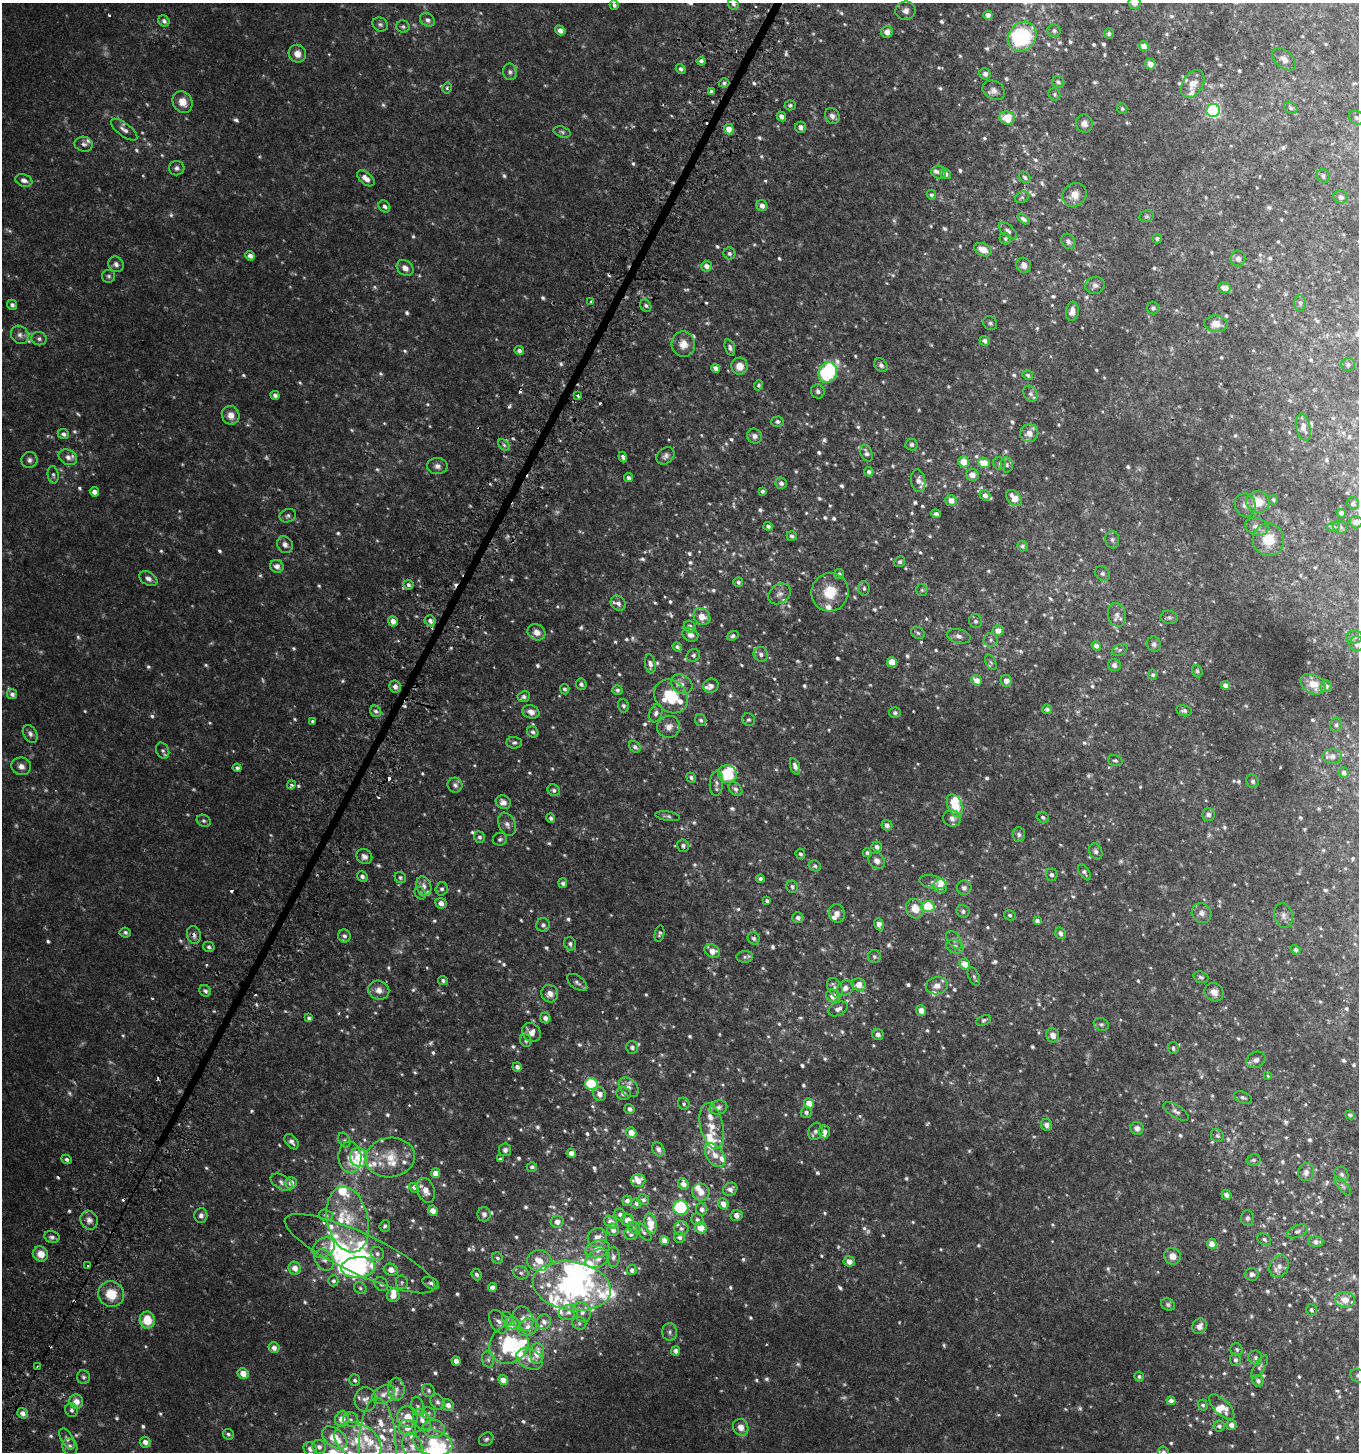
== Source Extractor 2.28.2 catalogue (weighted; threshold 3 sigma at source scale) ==
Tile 7 of 4 x 4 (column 3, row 2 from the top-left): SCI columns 3036-4392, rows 2963-4412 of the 6001 x 5912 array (HDU 1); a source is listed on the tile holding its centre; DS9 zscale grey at full resolution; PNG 1361 x 1454 px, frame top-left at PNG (2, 3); each listed source drawn as its Kron ellipse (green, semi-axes under 4 px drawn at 4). Shown black and unused: <1% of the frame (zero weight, under 2 of 3 exposures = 3% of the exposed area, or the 3 px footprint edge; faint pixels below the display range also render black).
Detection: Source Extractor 2.28.2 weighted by HDU 2 'WHT'; one run over the whole footprint, this tile lists its part. Background 0.0457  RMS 0.0076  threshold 0.034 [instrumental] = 3 sigma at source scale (4.5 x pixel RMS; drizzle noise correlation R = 1.50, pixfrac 1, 0.0396/0.0396 arcsec/px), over >= 5 px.
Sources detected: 1226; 81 too faint to see at this stretch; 7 inside a brighter object's white glare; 23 cosmic-ray / hot-pixel residue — neither listed nor drawn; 80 inside a brighter listed object's ellipse — not listed separately; of the other 1035, all 500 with FLUX_AUTO >= 1.56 (the completeness limit of this list) listed and drawn (535 fainter detections not listed), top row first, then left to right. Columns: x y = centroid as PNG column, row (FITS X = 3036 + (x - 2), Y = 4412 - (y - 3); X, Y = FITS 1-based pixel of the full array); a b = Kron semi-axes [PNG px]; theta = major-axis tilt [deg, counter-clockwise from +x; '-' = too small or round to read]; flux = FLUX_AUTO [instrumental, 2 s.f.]
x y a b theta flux
1134 3 6 6 - 3.4
733 4 6 5 - 1.9
614 5 5 4 - 2.1
906 11 10 9 - 4.1
988 15 4 4 - 3.8
427 20 8 6 -34 3
164 21 6 5 - 2.6
380 24 8 6 -29 1.9
403 27 6 6 - 1.6
560 30 5 4 - 4.1
1054 31 6 6 - 1.9
887 32 6 5 - 5.4
1109 33 5 5 - 2
1022 36 16 13 50 66
1144 46 5 4 - 7.5
297 54 9 8 - 6.1
1284 59 14 8 -41 4.3
701 61 4 4 - 3.1
1150 64 5 5 - 6.5
681 69 5 4 - 2.1
510 72 8 7 - 2.2
985 74 6 5 - 2.7
1058 82 6 5 - 2.3
724 83 5 4 - 1.6
1193 84 15 10 59 7.8
447 88 5 4 - 1.7
994 90 12 9 -30 3.9
711 91 4 3 - 2.3
1054 94 6 5 - 1.6
183 102 11 9 -58 8.5
790 105 5 5 - 1.8
1291 108 7 5 -34 1.8
1122 109 5 5 - 1.7
1213 110 7 6 - 150
832 116 8 7 - 3.5
781 117 5 4 - 3.4
1007 118 8 6 -17 17
1357 118 8 6 -29 2.3
1084 124 9 8 - 4.1
801 127 5 5 - 4.2
729 129 5 5 - 7.6
124 130 16 6 -37 4.2
562 132 9 5 -16 1.6
84 144 9 7 -9 2.8
177 168 8 7 - 2.5
939 172 7 6 - 2.5
945 174 6 5 - 2.8
1323 176 7 6 - 2.4
1025 177 6 5 - 2
366 178 10 6 -40 5.9
24 180 9 6 -19 3.7
931 195 5 4 - 1.8
1074 195 13 11 43 7.4
1022 197 7 5 27 1.6
1341 197 7 6 - 3.1
762 205 6 5 - 4.1
384 206 6 5 - 2.4
1147 216 7 5 14 1.6
1023 219 7 4 -34 2.3
1008 231 11 5 -42 2.8
1005 239 6 5 - 1.6
1157 239 5 5 - 1.6
1068 241 8 6 -54 2.7
983 250 9 6 -26 8
729 253 6 6 - 1.8
250 256 5 4 - 3.6
1238 259 8 7 - 3.1
116 264 8 7 - 2.8
1024 265 8 7 - 4.5
706 266 5 5 - 4.5
405 268 9 7 -39 4.5
109 276 6 6 - 1.7
1095 285 10 8 19 3.1
1224 288 6 5 - 5.3
591 301 3 3 - 6.2
1300 303 8 5 90 2.1
12 305 5 4 - 2.4
646 306 6 5 - 1.9
1153 308 6 6 - 1.7
1072 311 9 6 81 5.5
990 323 7 6 - 1.8
1216 324 12 8 -6 8.8
20 335 10 8 -53 3.3
39 339 8 6 -18 2.1
985 341 5 4 - 3.1
683 344 13 11 -75 8.7
730 348 8 5 -73 2.4
519 351 5 4 - 2.3
881 365 7 6 - 2.5
1348 365 7 6 - 1.9
739 366 8 8 - 7.7
716 368 4 4 - 3.5
828 373 10 9 - 59
1028 375 5 4 - 1.7
758 385 5 4 - 1.6
818 391 7 6 - 2.5
1031 394 8 6 -53 2.3
275 395 4 4 - 2.5
578 396 3 3 - 4.7
231 415 9 8 - 6.4
777 421 6 5 - 1.7
1303 427 14 7 -76 4.8
1029 433 9 9 - 7.1
63 434 6 5 - 2.5
754 436 8 7 - 3.2
911 444 6 6 - 1.8
504 445 7 4 -45 1.6
866 453 9 5 -66 3.2
666 456 10 7 43 2.9
68 457 9 7 -25 4.2
623 457 5 3 - 2
29 460 8 8 - 2.6
964 462 5 5 - 14
984 463 6 5 - 13
1000 464 7 6 - 1.8
1007 465 7 6 - 1.8
437 466 10 8 2 3.5
869 472 5 4 - 2.5
53 475 8 5 -82 1.8
972 475 6 6 - 6.2
628 478 4 4 - 2.7
918 481 11 7 -82 4.5
781 483 6 5 - 3
762 491 4 3 - 1.7
94 492 5 4 - 4.9
985 495 6 5 - 3.3
1014 498 9 6 -48 10
1273 500 5 4 - 1.6
951 501 5 5 - 6.5
1258 502 12 11 - 14
1353 503 6 6 - 1.9
1245 505 12 10 -73 4.5
1341 513 4 4 - 4.1
936 514 4 4 - 2.6
288 516 8 6 23 2
1356 522 6 6 - 5
768 526 4 4 - 2.2
1257 527 12 8 -19 5.1
1333 527 6 5 - 1.6
1340 527 7 6 - 1.8
792 536 5 4 - 1.9
1112 540 9 7 -84 2.4
1268 540 16 15 - 19
285 545 9 7 -56 3.6
1022 546 5 5 - 1.8
900 562 5 5 - 1.8
277 566 7 6 - 4.2
1102 573 8 6 -44 1.8
839 574 5 5 - 2.1
148 579 10 6 -31 3.2
738 582 5 5 - 1.9
408 585 5 4 - 1.9
864 588 7 5 -86 2
922 590 6 5 - 1.6
830 592 19 18 - 20
779 594 12 9 36 4.3
618 603 8 7 - 3.4
1117 615 12 9 -76 4.2
702 617 9 8 - 9.1
1169 617 8 6 -9 1.9
393 621 5 5 - 5
430 621 6 5 - 2.6
975 621 7 6 - 2.2
690 627 6 5 - 3.4
998 631 5 5 - 6.3
537 632 9 8 - 5.6
918 633 7 5 -29 1.6
690 635 8 6 -27 4.3
733 636 6 4 22 1.9
959 636 12 7 -13 3.7
1355 637 8 6 -1 2.3
991 640 7 7 - 2.4
1154 644 8 7 - 2.1
1357 644 7 7 - 4.2
1096 646 5 4 - 3.2
677 647 5 4 - 1.8
1120 650 8 5 27 1.6
761 654 7 7 - 3.3
693 655 7 6 - 1.9
892 662 5 5 - 13
991 662 8 5 -61 1.6
650 664 10 5 -81 3.5
1114 665 6 6 - 3
1197 671 6 5 - 1.6
1153 675 5 5 - 1.6
977 680 6 4 -39 5.9
1006 681 6 5 - 4.2
581 684 6 5 - 2.2
682 684 11 9 -36 5.5
1313 684 13 9 -28 11
1225 685 5 4 - 3.4
711 686 8 7 - 3.7
1326 686 6 6 - 2.3
395 687 6 5 - 3.5
565 689 5 4 - 1.7
617 690 5 5 - 2
12 694 5 5 - 2.4
671 696 18 15 -47 30
524 697 6 5 - 2.7
623 706 7 5 -73 1.7
1047 709 5 4 - 2.1
376 711 6 5 - 2.2
1184 711 8 5 -12 2
531 712 8 6 -17 4.8
656 713 9 6 71 2.9
895 713 6 5 - 1.8
701 720 6 5 - 1.9
749 720 7 6 - 1.6
313 721 3 3 - 5.3
1336 725 7 5 76 1.6
669 727 11 11 - 5.3
533 732 6 5 - 2.4
30 734 9 6 -59 2.7
514 743 8 6 -2 1.9
635 747 6 5 - 2.3
163 751 8 6 -62 2
1332 756 10 7 1 4
1115 760 7 5 -17 1.7
21 766 10 8 -19 4.2
795 766 8 4 -72 3.3
237 768 4 4 - 2
1344 773 5 5 - 2.5
727 774 9 9 - 27
691 778 5 4 - 1.9
1253 781 7 6 - 1.9
716 783 12 6 86 2.7
291 785 4 3 - 2.4
455 785 7 7 - 2.7
735 789 8 6 -46 2.8
554 790 6 5 - 2.1
503 802 8 6 -29 4.8
955 805 12 7 -67 22
1208 814 6 6 - 3.2
668 816 13 4 -9 1.9
1043 817 6 5 - 1.9
551 818 5 4 - 1.7
952 818 9 8 - 4
204 821 7 5 -25 1.6
507 824 12 8 -66 3.5
887 825 5 5 - 3.1
1019 835 7 6 - 2.4
479 837 6 5 - 2.2
500 839 7 6 - 1.8
683 846 6 6 - 2.3
877 847 5 5 - 2.6
1096 852 8 6 -67 2.6
867 853 4 4 - 1.8
800 854 5 4 - 1.7
364 857 8 7 - 3.5
877 861 9 7 -39 4.3
815 866 6 5 - 1.7
1084 872 9 5 -56 1.8
1052 875 6 5 - 1.9
362 876 6 4 -47 2.8
400 878 6 5 - 1.6
760 879 4 4 - 1.7
933 882 14 6 -13 3.1
563 883 5 4 - 2.3
424 886 10 7 -69 4.1
940 886 7 6 - 6.8
792 887 6 5 - 2
964 888 7 7 - 2.5
442 889 6 6 - 2.1
420 893 7 5 -58 1.9
767 901 4 3 - 1.6
441 903 6 5 - 4.3
928 906 7 5 4 27
915 909 10 9 - 11
963 911 6 6 - 2.1
837 913 9 8 - 4.6
1202 913 10 9 - 4.1
1010 915 6 5 - 1.6
1283 916 12 9 -76 4.3
798 918 5 5 - 2.9
1037 921 4 4 - 2.3
879 924 6 4 -71 4.8
543 925 7 7 - 2.3
125 932 5 5 - 1.7
1060 933 6 5 - 3.4
659 934 8 4 78 1.7
194 935 9 7 -76 3.1
344 936 6 6 - 2.6
754 938 6 5 - 2.1
954 940 10 6 -52 2.4
570 944 7 5 -65 2.2
209 947 6 5 - 1.9
955 947 9 6 -17 3.3
1296 950 5 4 - 2.5
712 951 8 6 -35 6.7
745 957 8 6 -1 2
874 957 6 6 - 1.9
964 964 5 5 - 8.5
974 976 10 5 -65 1.8
1201 977 8 5 -19 1.7
443 980 5 4 - 1.8
577 982 11 6 -36 2.5
859 985 7 6 - 9.2
937 986 11 8 14 5.8
835 988 10 7 -60 3.1
845 988 9 7 38 5.1
379 990 11 9 -20 6
205 991 6 5 - 2.2
1214 992 10 8 -38 5.6
550 994 9 8 - 5.5
833 996 7 6 - 7.6
838 1009 10 6 26 3.7
921 1010 5 5 - 7.1
309 1018 4 4 - 2
545 1018 5 5 - 3.4
984 1020 8 5 23 1.6
1101 1024 8 6 -23 1.8
531 1032 10 8 -45 6.6
878 1034 6 5 - 3.7
1053 1035 7 6 - 4.2
526 1041 6 5 - 1.7
632 1047 6 5 - 2.7
1173 1048 6 5 - 1.9
1256 1060 10 8 27 3.4
517 1067 5 4 - 2.8
1268 1076 3 3 - 1.7
591 1084 6 6 - 57
629 1087 11 8 -42 4
623 1093 7 6 - 3.1
600 1094 7 6 - 4.7
1243 1098 9 5 -22 1.9
809 1103 5 5 - 8.6
684 1104 6 5 - 1.6
719 1107 9 7 13 3.2
629 1109 5 4 - 3
806 1112 5 5 - 2.3
1176 1112 14 6 -31 3
1350 1115 4 4 - 1.8
1046 1125 6 5 - 3.4
712 1126 23 11 -77 13
1137 1128 7 6 - 4.6
815 1131 9 7 70 3
824 1132 6 5 - 4.9
631 1133 5 5 - 8
1217 1136 7 6 - 1.7
344 1140 8 5 -62 1.7
292 1142 9 5 -51 3.3
658 1149 7 5 -58 3.3
505 1150 6 6 - 2.5
571 1153 5 4 - 6.3
715 1155 13 8 -54 7.1
350 1157 16 11 -84 9.4
359 1157 10 8 -66 24
390 1157 25 20 7 24
67 1159 5 4 - 2.1
500 1159 4 3 - 1.6
1253 1160 7 5 13 1.7
532 1167 5 5 - 2.1
1306 1172 9 8 - 4.3
436 1173 5 4 - 7.6
1342 1174 8 6 -58 2.1
638 1180 7 6 - 8.3
282 1182 12 7 -31 3.3
291 1183 6 5 - 5.3
683 1184 6 5 - 4.7
1343 1186 12 4 -50 2
414 1188 5 4 - 4.2
730 1189 7 6 - 3.8
426 1190 13 8 -70 7.2
701 1192 9 8 - 7.7
1226 1195 5 4 - 2.7
643 1200 6 5 - 2.1
627 1201 5 4 - 2.7
636 1203 5 4 - 1.7
723 1204 6 5 - 5.6
681 1208 7 7 - 69
702 1209 6 5 - 3.3
433 1211 5 4 - 6.4
484 1214 7 6 - 3.2
201 1215 7 6 - 2.7
326 1215 7 5 -19 1.7
620 1215 6 5 - 2.7
736 1215 6 5 - 4.3
1247 1218 7 6 - 2
89 1220 9 8 - 3.9
348 1220 33 20 -77 32
628 1220 7 6 - 7.4
697 1220 6 6 - 2.1
557 1222 6 6 - 5
611 1222 7 5 -43 5.7
650 1223 10 5 -77 14
385 1226 6 5 - 1.8
634 1228 6 5 - 1.6
681 1228 7 7 - 2.8
701 1228 6 5 - 12
613 1230 6 6 - 3.7
1297 1231 11 6 23 2.4
643 1232 11 5 -51 2.1
631 1235 7 5 -10 1.7
52 1237 8 6 -13 2.4
679 1237 5 5 - 2.3
597 1238 10 9 - 5.6
1264 1239 7 5 -34 1.6
664 1241 5 4 - 6
1316 1242 7 5 -3 3.5
1212 1244 5 5 - 7.4
324 1248 12 9 37 5.1
598 1249 12 8 21 7.7
40 1254 8 7 - 8.4
360 1254 82 20 -25 83
377 1254 7 6 - 2.2
1172 1256 8 8 - 5.9
613 1257 10 6 -89 2.6
497 1258 6 5 - 1.8
598 1259 13 8 27 6.7
324 1260 11 9 -57 4.3
539 1261 12 10 9 11
849 1261 5 5 - 5.4
87 1265 3 3 - 7
1279 1266 11 9 61 4.9
358 1267 17 10 4 160
295 1268 6 6 - 6.7
391 1270 7 6 - 5.9
632 1270 5 5 - 2.4
521 1273 8 6 -25 2.4
476 1274 6 5 - 2
1252 1274 7 6 - 3.1
333 1281 5 5 - 1.8
402 1282 7 6 - 1.6
431 1283 9 5 -26 2
381 1284 7 6 - 2.4
572 1286 39 24 -10 110
492 1287 4 4 - 3.9
360 1288 7 5 -34 1.6
111 1294 13 12 - 16
393 1295 7 6 - 6.9
1345 1300 10 7 -6 9.2
1168 1305 7 5 -24 1.6
1311 1310 6 5 - 1.7
568 1312 10 7 12 4
582 1312 10 8 -62 4.6
507 1318 7 5 -62 1.6
523 1319 12 10 -67 5.3
147 1320 8 7 - 17
499 1322 13 8 -60 4.1
544 1322 7 7 - 3.6
512 1323 7 6 - 5.1
579 1323 7 6 - 1.6
1200 1326 8 7 - 4.5
528 1327 10 8 31 8.5
670 1332 9 7 89 2.4
509 1344 20 18 44 53
274 1348 5 5 - 4.2
1237 1349 6 6 - 1.9
676 1351 4 4 - 3.5
537 1354 10 7 85 12
1255 1358 7 6 - 2.5
488 1359 8 6 -77 2.1
530 1359 14 9 -28 7.6
1235 1360 6 5 - 2.5
456 1361 5 4 - 3.2
38 1367 4 3 - 3.7
1260 1367 13 5 58 2.2
243 1373 5 5 - 9
1358 1376 8 6 -30 1.8
83 1377 7 6 - 1.8
1139 1377 5 4 - 1.6
355 1380 6 5 - 2
503 1380 5 4 - 7.1
1258 1381 6 5 - 2.4
397 1389 11 8 -89 4.3
429 1390 7 6 - 1.8
383 1394 12 8 28 5.3
365 1400 12 11 - 4.8
1171 1401 4 4 - 4.1
76 1402 7 6 - 7
437 1402 8 6 -64 2.4
448 1405 6 5 - 3.8
1203 1405 5 4 - 1.7
418 1406 10 6 -73 2.2
1222 1407 16 7 -45 10
71 1410 7 6 - 2.4
22 1413 5 5 - 4.1
429 1413 7 5 -21 1.7
408 1417 11 10 - 11
342 1419 8 7 - 8.9
351 1420 8 7 - 2.7
422 1420 12 8 -62 5.4
1231 1425 5 5 - 3.9
1219 1426 5 5 - 2.2
741 1427 9 7 -58 6.6
407 1428 8 7 - 7.5
434 1429 11 9 -6 4.9
228 1434 5 5 - 1.7
335 1438 14 9 -37 16
67 1439 11 6 -59 2.5
486 1439 8 6 34 1.8
358 1441 25 17 -29 27
145 1442 5 5 - 4.4
433 1442 20 13 -15 30
70 1447 8 7 - 3
319 1447 7 7 - 3
412 1447 15 9 -72 7.7
310 1449 7 6 - 3.1
378 1450 53 19 -89 39
1163 1452 6 5 - 1.9
Overlapping masked pixels (flux is a lower limit): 3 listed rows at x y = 711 91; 194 935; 38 1367
Isophote crosses this tile's border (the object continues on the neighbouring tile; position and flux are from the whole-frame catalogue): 8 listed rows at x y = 1134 3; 733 4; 1357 118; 1356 522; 1357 644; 1358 1376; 378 1450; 1163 1452